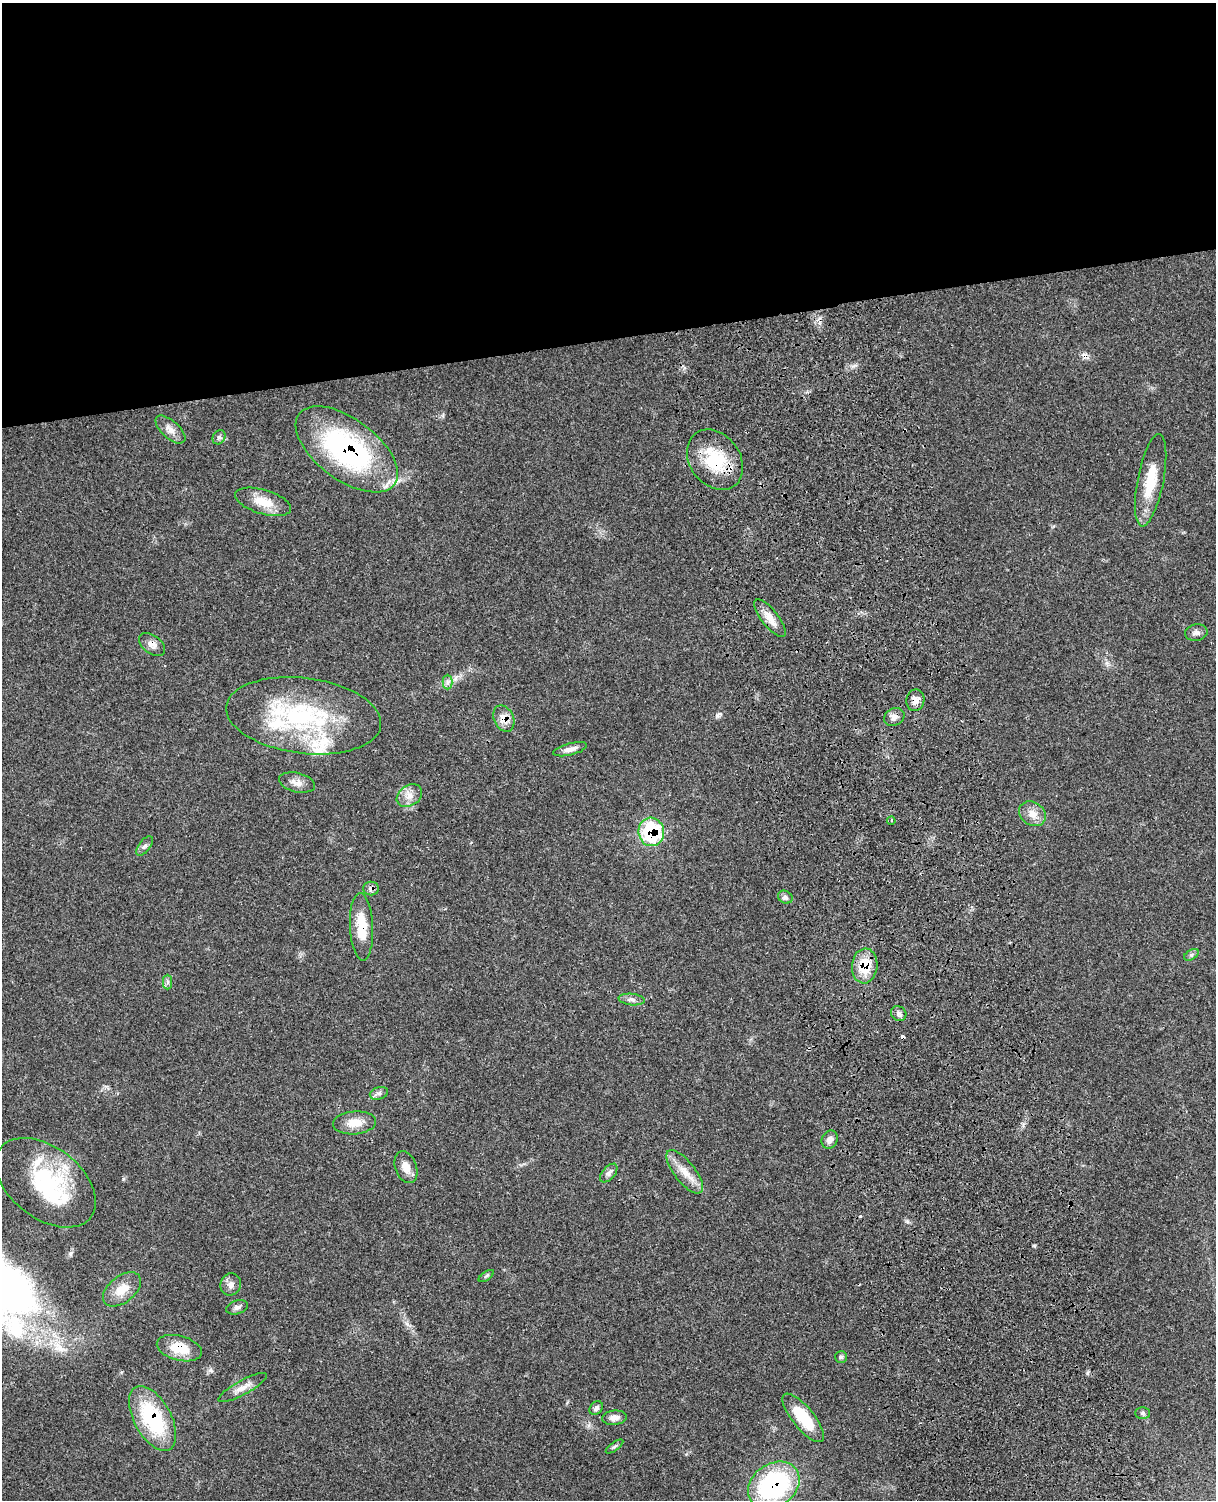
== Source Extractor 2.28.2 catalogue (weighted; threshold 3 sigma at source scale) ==
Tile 2 of 4 x 3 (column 2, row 1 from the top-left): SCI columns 1344-2557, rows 3273-4770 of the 5102 x 4931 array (HDU 1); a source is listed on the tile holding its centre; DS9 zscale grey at full resolution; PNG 1218 x 1502 px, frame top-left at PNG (2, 3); each listed source drawn as its Kron ellipse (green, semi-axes under 4 px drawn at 4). Shown black and unused: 23% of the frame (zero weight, under 3 of 4 exposures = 6% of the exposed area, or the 3 px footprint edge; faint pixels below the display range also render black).
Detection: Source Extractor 2.28.2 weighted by HDU 2 'WHT'; one run over the whole footprint, this tile lists its part. Background 0.0975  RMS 0.0064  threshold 0.0286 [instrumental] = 3 sigma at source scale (4.5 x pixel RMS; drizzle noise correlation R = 1.50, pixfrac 1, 0.05/0.05 arcsec/px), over >= 5 px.
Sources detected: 58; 3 cosmic-ray / hot-pixel residue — neither listed nor drawn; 5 inside a brighter listed object's ellipse — not listed separately; the other 50 listed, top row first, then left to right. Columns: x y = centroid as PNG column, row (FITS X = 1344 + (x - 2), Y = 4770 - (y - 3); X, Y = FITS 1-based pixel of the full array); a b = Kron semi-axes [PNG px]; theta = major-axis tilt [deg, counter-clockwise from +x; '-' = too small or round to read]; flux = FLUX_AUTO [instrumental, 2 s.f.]
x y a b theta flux
170 429 18 9 -42 4.9
219 437 7 6 - 1.7
347 449 59 30 -37 120
715 460 32 25 -54 32
1151 480 47 13 79 21
263 502 29 12 -17 13
770 618 23 8 -52 7.2
1196 633 11 8 9 2.6
152 644 15 9 -37 4.2
447 682 7 5 90 1.7
915 700 11 9 80 3.7
304 716 78 37 -7 88
894 717 10 8 27 3.4
504 719 14 10 -66 6.5
570 749 17 6 14 3.8
297 783 18 9 -14 4.8
409 796 13 10 34 5.3
1032 814 14 11 -35 6.3
891 821 4 3 - 0.7
651 832 14 12 -81 53
145 846 11 5 52 1.9
371 889 8 7 - 2.2
785 897 8 6 -28 1.8
361 927 34 11 -87 16
1191 955 8 5 31 1.5
865 966 17 12 85 18
168 982 7 4 -90 1.4
632 999 13 5 -7 2.6
899 1014 8 7 - 2
379 1093 9 6 17 1.9
354 1123 22 11 5 9.5
830 1140 9 7 65 3.6
406 1167 16 10 -69 5.9
685 1172 26 10 -52 9.7
609 1173 11 6 49 2.2
46 1183 57 35 -37 64
486 1276 9 3 34 0.89
231 1284 11 10 - 3.5
122 1289 22 13 38 11
237 1307 11 6 17 2.4
179 1348 23 12 -15 14
841 1357 6 6 - 1.2
242 1388 27 7 29 5.8
596 1408 7 6 - 2
1142 1413 7 6 - 1.4
153 1418 35 18 -61 54
614 1418 12 7 6 4.2
803 1418 30 11 -51 26
614 1447 10 4 35 1.2
774 1485 28 21 35 97
Overlapping masked pixels (flux is a lower limit): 13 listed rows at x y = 347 449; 715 460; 770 618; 152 644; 915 700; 504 719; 651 832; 371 889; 361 927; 865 966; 179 1348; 153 1418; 774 1485
Isophote crosses this tile's border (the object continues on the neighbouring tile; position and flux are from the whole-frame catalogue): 1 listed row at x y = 774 1485
Unlisted compact peaks at least as high as the median listed source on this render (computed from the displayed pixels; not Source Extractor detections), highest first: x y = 123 1179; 717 715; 1034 1245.